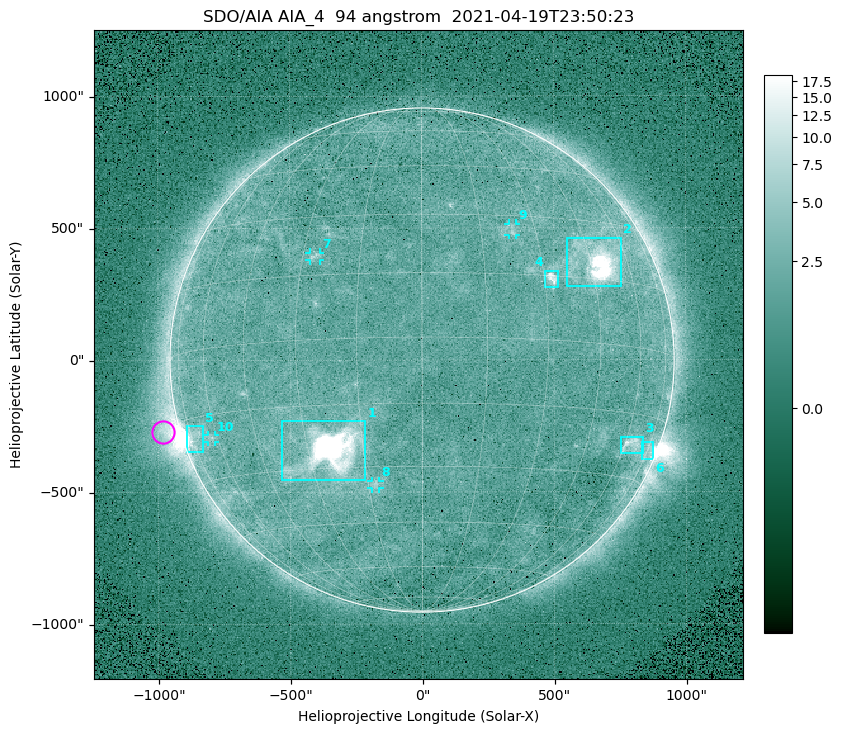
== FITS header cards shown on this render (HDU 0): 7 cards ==
TELESCOP= 'SDO/AIA '
INSTRUME= 'AIA_4   '
WAVELNTH=                   94
WAVEUNIT= 'angstrom'
DATE-OBS= '2021-04-19T23:50:23.12'
CTYPE1  = 'HPLN-TAN'
CTYPE2  = 'HPLT-TAN'

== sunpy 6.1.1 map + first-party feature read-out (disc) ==
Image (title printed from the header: SDO/AIA AIA_4  94 angstrom  2021-04-19T23:50:23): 512 x 512 px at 4.8 arcsec/px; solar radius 955 arcsec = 199 px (full disc in frame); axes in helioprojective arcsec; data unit not stated in the header (colour bar unlabelled)
Orientation: roll -0.138 deg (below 1 deg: not rotated)
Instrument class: DISC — disc imager (sunpy class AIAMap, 94 A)
Bright regions (active regions / flare kernels): reference = the median radial profile (limb darkening/brightening removed); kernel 5 px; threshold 5 sigma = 2.58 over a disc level ~1.81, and >= 1.15x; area >= 9 px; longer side >= 5 px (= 24 arcsec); searched inside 0.97 R_sun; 10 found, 10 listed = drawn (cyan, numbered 1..; 4 of them under ~33 arcsec drawn as corner ticks so the feature stays visible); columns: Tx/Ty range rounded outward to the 10 arcsec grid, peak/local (2 s.f.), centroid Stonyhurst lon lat
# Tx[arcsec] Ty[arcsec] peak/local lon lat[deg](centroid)
1 -540..-210 -460..-230 1909 -24 -26
2 550..760 280..470 36 +47 +19
3 750..840 -360..-290 4.6 +64 -22
4 460..520 270..340 6.6 +32 +14
5 -900..-830 -350..-250 6.3 -72 -19
6 830..880 -380..-310 2.9 +75 -23
7 -430..-380 380..410 3.2 -27 +20
8 -190..-160 -490..-450 3.1 -13 -34
9 330..360 470..520 2.9 +23 +26
10 -810..-780 -310..-280 2.8 -63 -20
Off-limb structures (1.02-1.3 R_sun): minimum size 50 px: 6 found; the strongest spans PA ~90..115 deg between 1.02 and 1.22 R_sun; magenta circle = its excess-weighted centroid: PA ~105 deg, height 1.07 R_sun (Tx ~-980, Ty ~-270 arcsec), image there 4.9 x the reference